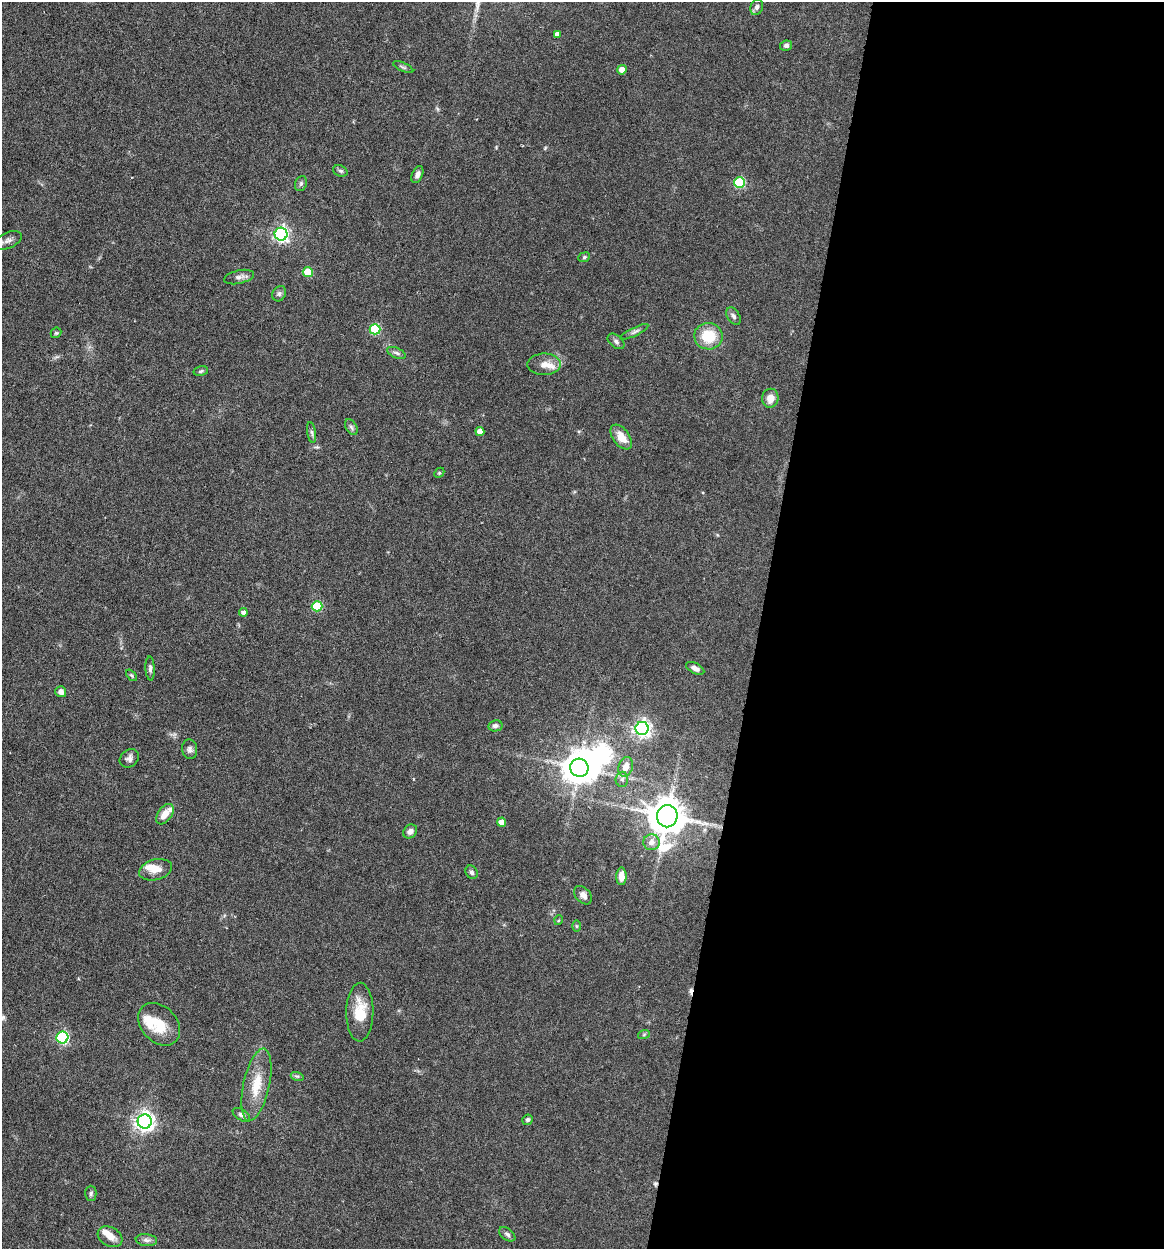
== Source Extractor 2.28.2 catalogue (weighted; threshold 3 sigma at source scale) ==
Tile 12 of 4 x 4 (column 4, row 3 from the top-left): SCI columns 3728-4889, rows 1250-2496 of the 5010 x 4991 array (HDU 1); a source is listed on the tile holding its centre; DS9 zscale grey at full resolution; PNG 1166 x 1251 px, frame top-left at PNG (2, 2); each listed source drawn as its Kron ellipse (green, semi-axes under 4 px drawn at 4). Shown black and unused: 35% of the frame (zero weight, under 4 of 7 exposures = <1% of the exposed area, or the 3 px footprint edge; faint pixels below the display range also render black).
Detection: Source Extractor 2.28.2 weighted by HDU 2 'WHT'; one run over the whole footprint, this tile lists its part. Background 0.0616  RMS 0.0029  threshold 0.0117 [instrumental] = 3 sigma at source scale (4.09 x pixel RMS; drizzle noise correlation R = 1.36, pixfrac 0.8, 0.05/0.05 arcsec/px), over >= 5 px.
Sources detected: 74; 1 inside a brighter object's white glare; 2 cosmic-ray / hot-pixel residue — neither listed nor drawn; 4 inside a brighter listed object's ellipse — not listed separately; the other 67 listed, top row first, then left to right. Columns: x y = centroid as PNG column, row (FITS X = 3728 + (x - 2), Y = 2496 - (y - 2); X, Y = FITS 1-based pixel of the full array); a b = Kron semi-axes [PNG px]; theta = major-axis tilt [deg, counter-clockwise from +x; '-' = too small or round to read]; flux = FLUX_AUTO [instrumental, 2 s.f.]
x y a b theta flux
757 7 8 6 68 0.91
557 34 4 4 - 1.2
786 46 6 5 - 0.8
403 67 11 4 -24 0.54
622 70 4 4 - 2.9
340 171 7 5 -20 0.57
417 175 9 5 67 1.1
739 183 5 5 - 20
301 184 8 5 69 0.56
281 234 6 6 - 75
8 240 14 8 22 1.5
584 257 6 4 24 0.42
308 272 5 5 - 7.6
239 277 15 6 12 1.2
279 294 8 6 59 0.72
733 316 10 6 -57 0.82
375 329 5 5 - 17
635 332 15 4 26 0.79
56 333 6 4 42 0.35
708 336 14 13 - 8
616 341 10 6 -39 0.78
396 353 10 5 -24 0.82
544 364 17 10 0 2.9
201 371 7 4 13 0.5
770 398 9 8 - 2.5
351 427 8 5 -60 0.71
480 431 4 4 - 2.1
312 433 10 4 -81 0.67
621 437 14 8 -53 3.5
439 473 6 4 45 0.34
317 606 5 5 - 14
243 612 4 4 - 0.71
150 668 12 4 -87 0.79
695 668 10 5 -27 1.3
131 675 7 4 -50 0.4
61 692 5 5 - 1.4
495 726 7 5 11 0.85
642 728 6 6 - 110
190 749 10 7 -82 1
129 758 10 8 41 1.2
626 767 10 7 72 2.4
579 768 9 9 - 500
622 779 7 6 - 0.76
165 814 11 7 54 3
667 816 11 10 - 720
501 822 4 4 - 2.3
410 831 7 6 - 1.2
651 842 8 8 - 1.6
156 870 17 10 13 2.9
472 872 7 5 -60 0.6
621 876 9 5 89 2.3
583 895 10 7 -47 1.5
559 920 5 3 - 0.25
576 926 6 4 -89 0.33
360 1012 29 13 89 6.9
159 1024 24 18 -47 6.7
644 1034 6 4 20 0.36
62 1038 6 6 - 38
297 1076 6 4 -17 0.42
256 1085 37 13 78 7.1
241 1115 10 5 -31 0.85
528 1120 5 5 - 0.61
145 1121 7 7 - 140
91 1193 7 5 -90 0.56
507 1234 9 5 -39 0.73
110 1237 13 9 -29 2.5
146 1240 11 6 -6 0.98
Isophote crosses this tile's border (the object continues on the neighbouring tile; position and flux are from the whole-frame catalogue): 1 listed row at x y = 8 240